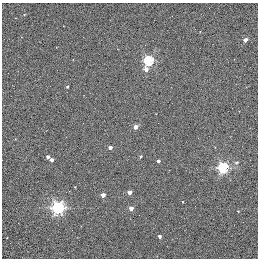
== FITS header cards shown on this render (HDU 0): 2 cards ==
NAXIS1  =                  256 / STANDARD FITS FORMAT
NAXIS2  =                  256 / STANDARD FITS FORMAT

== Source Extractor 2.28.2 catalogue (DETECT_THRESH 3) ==
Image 256 x 256 px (HDU 0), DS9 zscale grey, 1 PNG px = 1 image px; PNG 260 x 260 px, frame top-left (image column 1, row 256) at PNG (2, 3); no overlay
Background 0.314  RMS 4.9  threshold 14.6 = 3 sigma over >= 5 px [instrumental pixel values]
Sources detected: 20; all 20 listed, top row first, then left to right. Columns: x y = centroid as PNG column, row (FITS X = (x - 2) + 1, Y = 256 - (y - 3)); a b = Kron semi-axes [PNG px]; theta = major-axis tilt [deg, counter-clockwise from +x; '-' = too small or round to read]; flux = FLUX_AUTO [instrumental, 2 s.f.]
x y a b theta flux
24 14 3 2 - 220
245 40 4 3 - 2100
148 61 5 4 - 29000
146 69 5 4 - 1600
67 87 3 3 - 420
135 127 4 3 - 2900
110 147 3 3 - 1300
140 156 3 3 - 390
48 157 4 3 - 990
52 160 4 3 - 1300
158 161 3 3 - 810
236 162 6 5 - 590
223 168 5 5 - 38000
75 187 2 2 - 230
129 192 4 4 - 2500
103 195 4 3 - 2600
58 208 5 5 - 61000
131 208 4 3 - 2500
238 211 3 2 - 250
159 236 3 3 - 1100

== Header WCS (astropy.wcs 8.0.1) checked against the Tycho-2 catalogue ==
Header WCS as astropy/WCSLIB reads it (applying the file's SIP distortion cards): RA---TAN-SIP/DEC--TAN-SIP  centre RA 20:00:38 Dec +22:42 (300.16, +22.70 deg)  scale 1.22 arcsec/px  FOV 5.2' x 5.2'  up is +79 deg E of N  parity normal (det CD < 0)
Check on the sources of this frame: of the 20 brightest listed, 3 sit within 1.5 arcsec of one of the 5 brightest Tycho-2 stars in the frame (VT <= 11.35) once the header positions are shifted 0.45 arcsec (0.40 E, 0.21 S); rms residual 0.43 arcsec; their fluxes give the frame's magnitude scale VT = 19.66 - 2.5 log10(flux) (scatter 0.13 mag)
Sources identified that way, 3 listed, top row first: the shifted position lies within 1.5 arcsec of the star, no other Tycho-2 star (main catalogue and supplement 1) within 3.0 arcsec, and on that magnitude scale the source's flux lands within +1.5 / -3 mag of the star's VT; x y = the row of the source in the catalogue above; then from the Tycho-2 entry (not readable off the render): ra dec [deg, ICRS J2000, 3 dp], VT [Tycho-2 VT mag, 2 dp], TYC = Tycho-2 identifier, HIP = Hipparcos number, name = IAU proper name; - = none
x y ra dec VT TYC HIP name
135 127 300.159 +22.702 11.00 2141-1346-1 - -
75 187 300.142 +22.678 11.35 2141-1182-1 - -
103 195 300.137 +22.687 11.25 2141-1124-1 - -